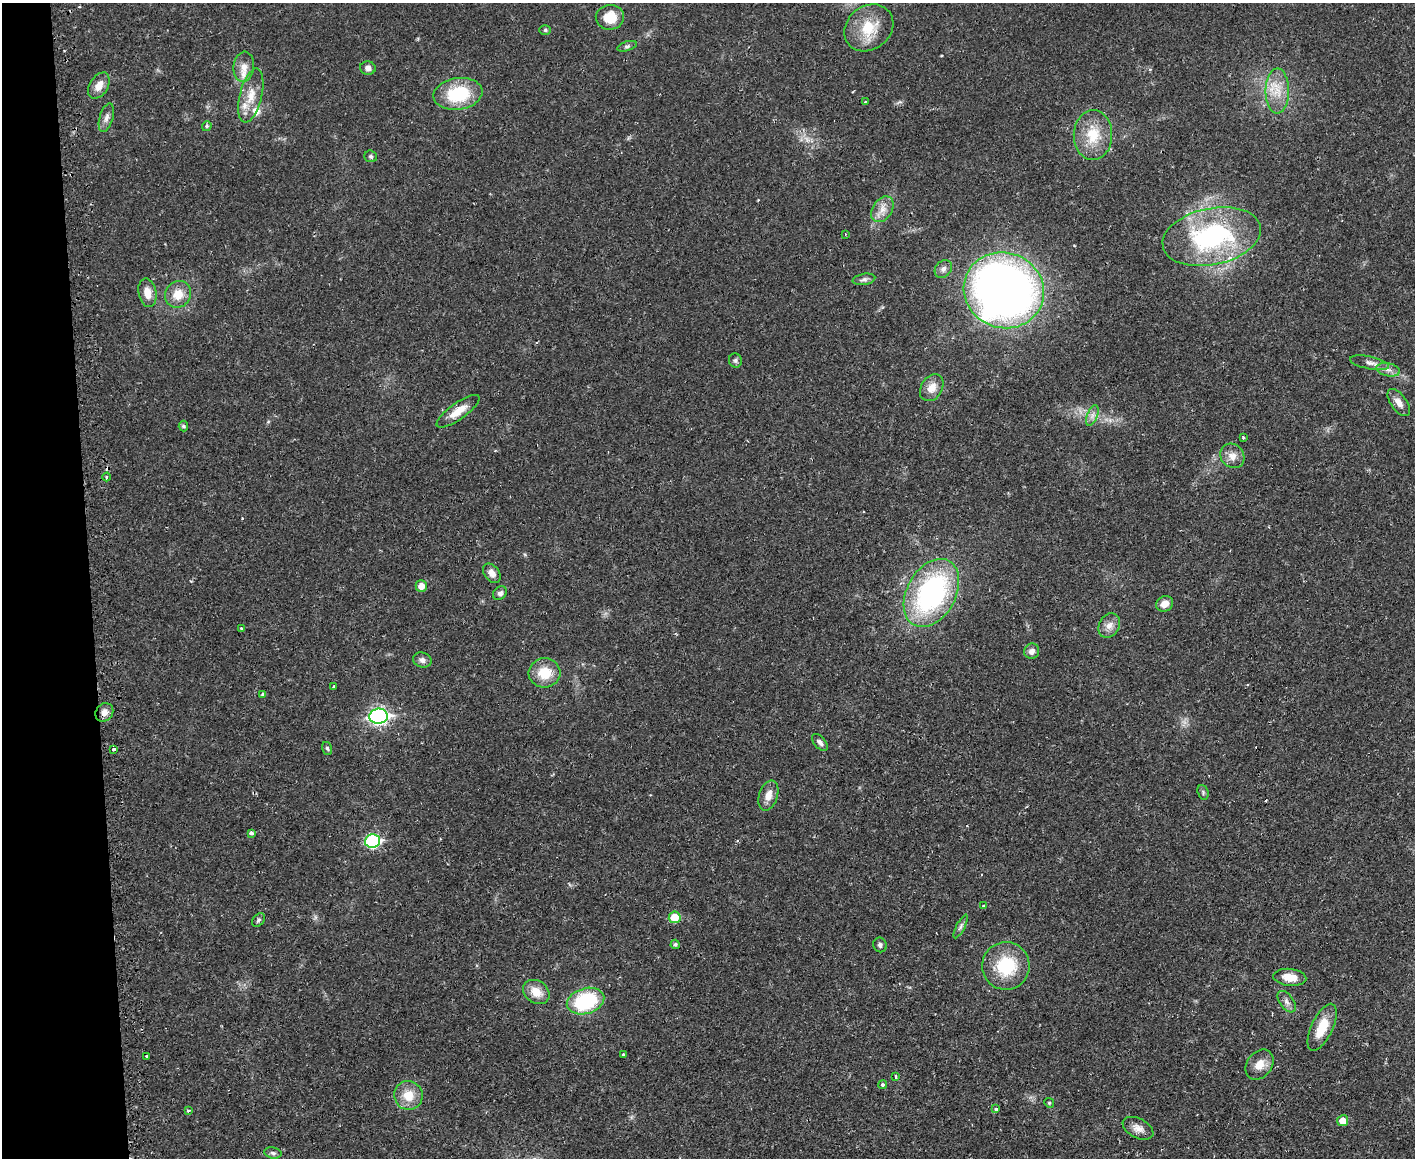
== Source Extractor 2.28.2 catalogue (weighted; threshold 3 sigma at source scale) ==
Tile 4 of 3 x 4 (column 1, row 2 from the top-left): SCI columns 175-1587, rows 2405-3560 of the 4710 x 4807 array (HDU 1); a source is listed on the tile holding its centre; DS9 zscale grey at full resolution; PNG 1417 x 1160 px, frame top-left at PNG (2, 3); each listed source drawn as its Kron ellipse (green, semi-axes under 4 px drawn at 4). Shown black and unused: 6% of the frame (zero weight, under 2 of 3 exposures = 5% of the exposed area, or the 3 px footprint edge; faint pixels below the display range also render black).
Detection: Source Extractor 2.28.2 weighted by HDU 2 'WHT'; one run over the whole footprint, this tile lists its part. Background 0.0166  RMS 0.0033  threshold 0.0148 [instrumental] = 3 sigma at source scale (4.5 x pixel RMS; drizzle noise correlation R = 1.50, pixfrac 1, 0.05/0.05 arcsec/px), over >= 5 px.
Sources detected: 84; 2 cosmic-ray / hot-pixel residue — neither listed nor drawn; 3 inside a brighter listed object's ellipse — not listed separately; the other 79 listed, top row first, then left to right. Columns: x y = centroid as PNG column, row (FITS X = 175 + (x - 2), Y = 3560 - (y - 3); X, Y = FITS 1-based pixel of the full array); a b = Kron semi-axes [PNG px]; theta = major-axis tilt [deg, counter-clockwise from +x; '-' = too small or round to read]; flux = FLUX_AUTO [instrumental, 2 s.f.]
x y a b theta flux
610 17 14 12 7 6.8
869 28 26 21 38 10
545 30 6 5 - 0.51
627 46 10 4 17 0.73
244 67 15 10 84 3.5
368 68 8 7 - 1.3
99 86 14 9 58 3.3
1277 91 22 11 90 6.2
458 94 24 16 8 17
251 96 28 11 76 5.8
865 102 4 3 - 0.26
106 118 15 6 74 1.7
207 126 5 4 - 0.66
1093 135 25 19 89 9.7
371 156 6 5 - 0.65
882 209 14 9 56 3.1
845 234 3 2 - 0.26
1212 236 50 28 12 52
943 269 10 7 48 1.4
864 279 11 5 9 1.1
1004 290 40 37 -22 250
147 293 14 9 -78 3.6
178 294 14 12 49 5.1
735 361 7 6 - 0.76
1369 363 20 6 -11 1.9
1388 370 12 6 -11 1.7
932 388 14 10 58 3.6
1399 403 15 8 -55 2.4
458 411 25 8 35 4.6
1092 415 11 5 69 1.4
183 426 5 4 - 0.74
1243 438 3 3 - 0.83
1232 456 13 11 -47 2.8
106 477 4 3 - 0.97
492 573 11 7 -52 2.2
421 586 6 5 - 3
500 593 8 6 39 1.1
931 593 36 24 61 64
1165 604 9 7 28 2.5
1109 626 13 10 62 2.4
241 629 3 3 - 0.44
1032 651 8 7 - 1.7
422 660 9 7 -14 1.5
544 673 16 14 5 7.4
334 687 3 3 - 0.94
262 694 4 3 - 0.44
104 712 10 8 52 2.1
378 716 9 7 4 95
820 742 10 5 -49 1.1
327 748 6 5 - 0.59
114 749 4 3 - 0.58
1203 792 7 5 -72 0.63
768 795 15 9 72 3.2
251 833 3 3 - 1.5
373 841 7 7 - 37
984 906 3 3 - 1
675 917 6 6 - 7.1
259 920 8 5 51 0.72
961 926 13 4 63 0.89
675 944 4 4 - 0.68
880 945 7 6 - 0.98
1006 966 24 23 - 16
1290 977 16 8 -6 4.4
536 992 14 11 -34 4.8
586 1001 19 12 16 25
1287 1002 12 7 -54 1.5
1322 1027 25 10 65 8.3
623 1055 3 3 - 0.57
146 1056 3 2 - 0.5
1259 1065 16 12 54 3.9
896 1077 3 3 - 0.62
883 1085 4 4 - 0.69
408 1095 14 14 - 6
1049 1103 5 4 - 0.42
996 1109 4 3 - 0.83
189 1111 4 4 - 0.64
1343 1121 5 5 - 4.1
1138 1128 16 9 -27 2.5
273 1153 9 5 -10 0.84